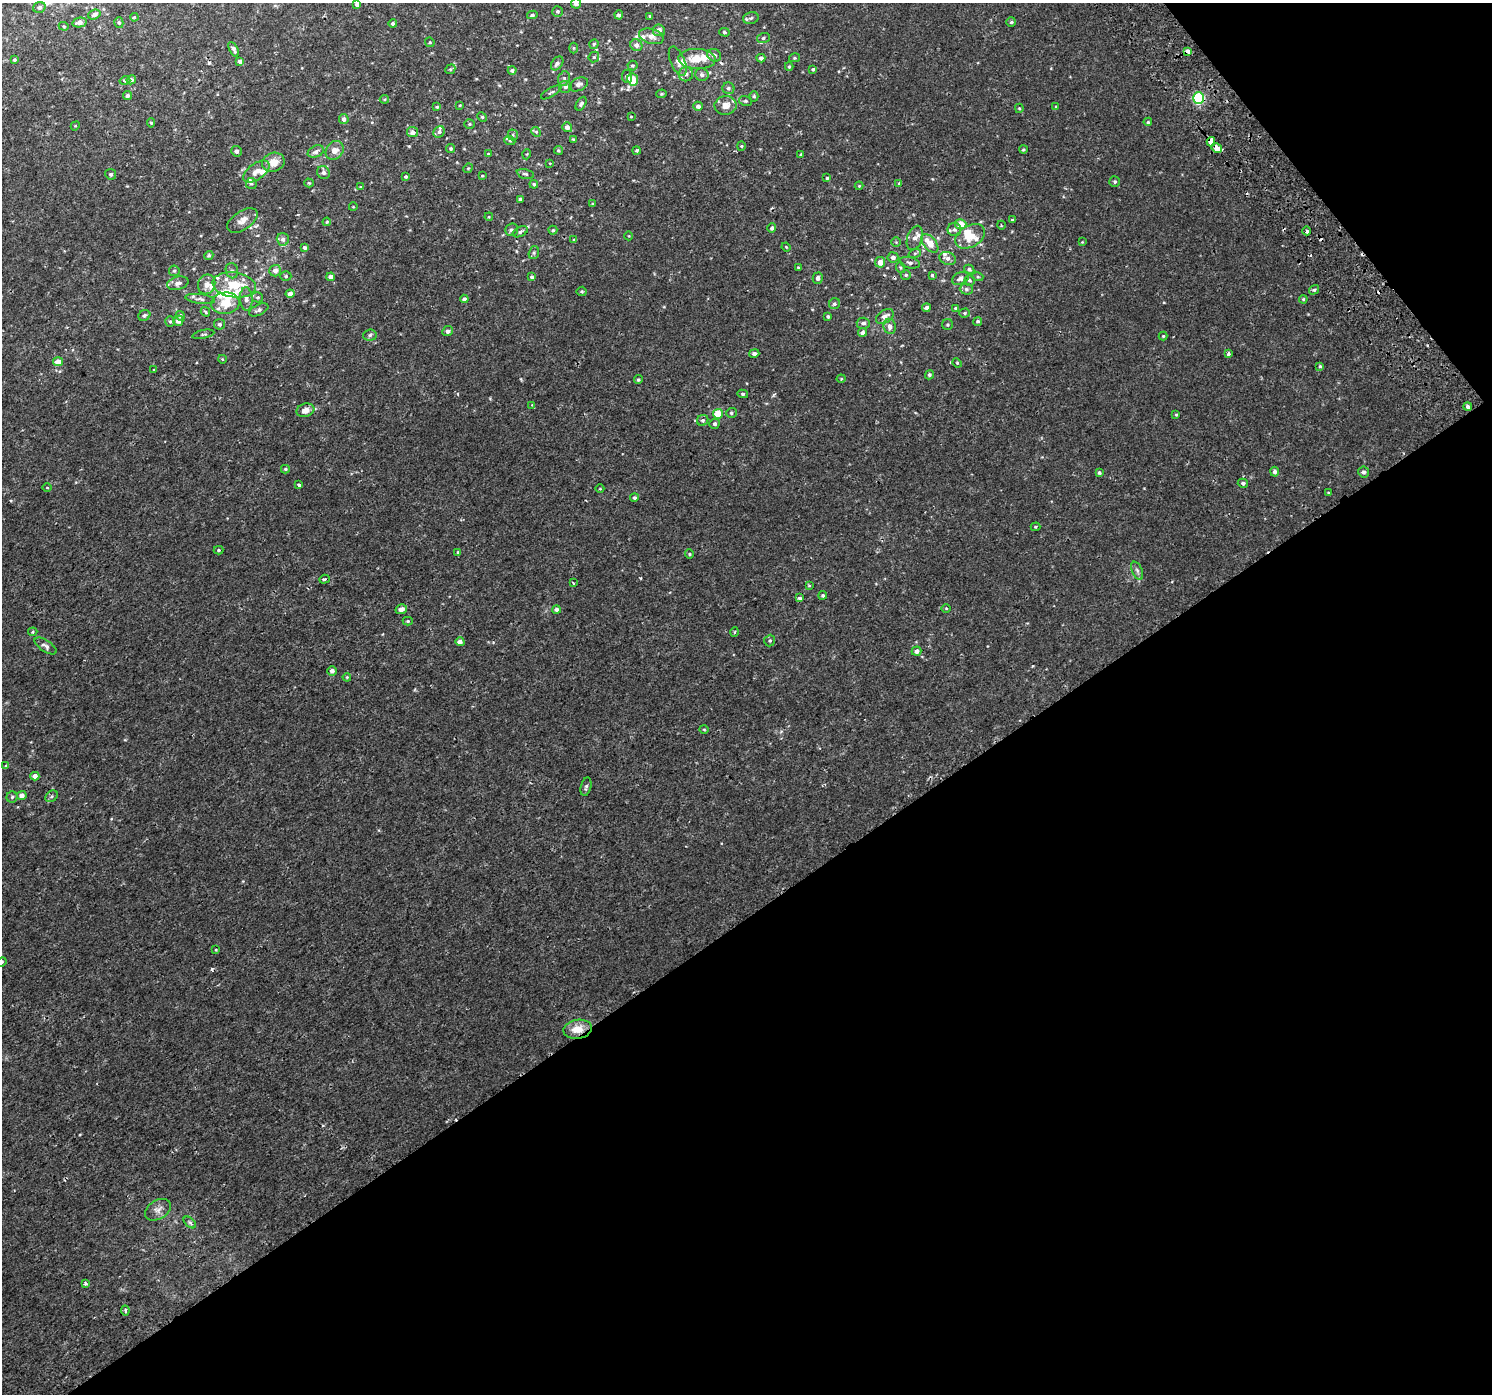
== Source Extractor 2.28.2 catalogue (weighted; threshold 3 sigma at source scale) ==
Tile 12 of 4 x 4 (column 4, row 3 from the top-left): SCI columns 4519-6008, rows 1561-2952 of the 6060 x 5968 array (HDU 1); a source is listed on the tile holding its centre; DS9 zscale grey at full resolution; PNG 1494 x 1396 px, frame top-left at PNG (2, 3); each listed source drawn as its Kron ellipse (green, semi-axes under 4 px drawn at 4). Shown black and unused: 38% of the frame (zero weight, under 2 of 3 exposures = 3% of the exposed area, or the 3 px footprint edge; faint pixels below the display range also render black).
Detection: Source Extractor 2.28.2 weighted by HDU 2 'WHT'; one run over the whole footprint, this tile lists its part. Background 0.00238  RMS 0.0026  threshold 0.0118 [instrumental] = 3 sigma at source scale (4.5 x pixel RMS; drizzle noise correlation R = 1.50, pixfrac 1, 0.0396/0.0396 arcsec/px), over >= 5 px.
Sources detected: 283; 2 inside a brighter object's white glare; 7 cosmic-ray / hot-pixel residue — neither listed nor drawn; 20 inside a brighter listed object's ellipse — not listed separately; the other 254 listed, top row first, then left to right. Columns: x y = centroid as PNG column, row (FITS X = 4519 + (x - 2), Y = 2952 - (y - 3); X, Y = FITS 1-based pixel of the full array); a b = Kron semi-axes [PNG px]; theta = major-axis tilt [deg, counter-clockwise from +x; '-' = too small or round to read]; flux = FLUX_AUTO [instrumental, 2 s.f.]
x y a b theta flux
576 3 5 5 - 1.2
357 4 4 4 - 0.75
39 7 6 5 - 0.7
558 11 5 5 - 0.42
94 15 6 5 - 0.86
532 15 5 4 - 0.47
619 15 4 4 - 0.56
649 16 4 3 - 0.19
134 17 4 3 - 0.25
751 18 8 6 15 0.62
79 22 7 5 12 1.2
1011 22 5 5 - 0.42
119 23 5 4 - 0.39
393 24 4 4 - 0.52
64 26 5 4 - 0.27
659 30 6 6 - 1.6
724 32 5 4 - 0.34
651 36 12 7 -16 1.6
763 38 6 5 - 0.47
430 42 5 4 - 0.31
594 44 5 4 - 0.39
636 45 6 5 - 1.2
573 48 5 3 - 0.25
234 49 8 4 -61 0.79
1187 51 4 3 - 2.4
714 55 7 6 - 0.84
594 57 6 4 46 0.33
761 58 4 4 - 0.77
794 58 5 4 - 0.3
697 59 18 10 -2 4.6
14 60 4 3 - 0.4
240 61 4 3 - 0.77
678 61 15 7 -67 1.4
557 63 8 5 53 0.75
632 65 5 5 - 0.38
789 67 4 4 - 0.27
450 69 5 4 - 0.32
813 69 4 4 - 0.39
512 70 4 4 - 0.6
686 74 7 7 - 0.93
702 75 7 6 - 0.72
627 76 6 5 - 0.65
564 79 7 5 72 0.57
633 79 6 5 - 4.9
131 80 5 4 - 0.71
125 81 5 4 - 0.44
578 84 10 6 22 1.1
565 87 6 6 - 0.71
728 88 6 6 - 0.61
551 92 12 3 30 0.47
662 94 5 4 - 0.33
127 95 4 4 - 0.75
754 96 5 4 - 0.36
1198 98 5 5 - 25
384 99 4 4 - 0.29
746 101 6 5 - 0.44
581 104 7 4 58 0.7
460 105 4 3 - 0.2
726 105 11 9 7 1.9
698 106 5 4 - 0.99
1056 106 4 3 - 0.23
437 107 4 3 - 0.38
1019 108 4 4 - 0.3
482 117 5 4 - 0.33
631 117 3 2 - 0.16
344 119 5 4 - 0.83
1148 122 4 4 - 0.28
151 123 4 4 - 0.35
469 124 5 4 - 0.31
75 126 5 4 - 0.23
567 127 5 4 - 1.2
412 132 5 5 - 1.2
439 132 6 5 - 0.61
536 132 5 4 - 0.32
513 135 5 5 - 0.4
573 140 4 3 - 0.35
510 141 5 3 - 0.25
1211 142 4 4 - 4.6
741 146 4 4 - 0.29
451 148 4 4 - 0.37
1217 148 6 4 -30 5.7
1023 149 4 4 - 0.31
335 150 10 8 53 2.1
558 150 4 4 - 0.36
637 150 4 4 - 0.33
237 151 5 5 - 0.7
316 152 8 5 25 0.92
488 154 3 3 - 0.25
527 154 5 3 - 0.23
801 154 3 3 - 0.25
273 162 11 9 20 3
550 163 4 2 - 0.16
468 168 5 4 - 0.28
256 172 15 8 37 1.8
323 173 7 6 - 0.83
111 174 5 5 - 0.59
525 174 9 4 -13 0.56
482 176 3 3 - 0.23
406 177 3 3 - 0.43
827 178 4 3 - 0.28
1115 182 5 5 - 0.43
309 183 4 4 - 0.29
251 184 5 5 - 0.41
534 184 4 4 - 0.4
898 184 4 2 - 0.21
859 186 4 4 - 0.22
361 187 4 2 - 0.18
520 199 4 3 - 0.54
592 204 4 3 - 0.23
353 207 4 3 - 0.18
489 217 4 3 - 0.21
242 220 17 9 34 2.2
1013 220 3 3 - 0.54
327 222 4 3 - 0.23
961 224 6 5 - 3.8
1001 225 4 3 - 0.21
772 228 5 4 - 0.66
954 229 7 6 - 0.87
511 230 6 6 - 0.62
553 230 4 4 - 0.34
1307 231 4 3 - 0.54
520 232 8 4 26 0.56
629 236 4 3 - 0.18
970 236 16 10 31 4.1
915 238 12 7 72 1.3
283 239 6 6 - 0.86
574 239 3 2 - 0.2
896 242 5 5 - 0.29
1082 242 3 3 - 0.17
930 243 11 6 -48 4
304 247 4 4 - 0.52
786 247 4 3 - 0.22
534 253 6 5 - 0.49
915 253 6 4 19 0.4
209 255 5 4 - 0.39
893 257 5 5 - 1.1
948 258 8 6 -18 1.1
880 262 5 5 - 1.9
910 263 10 5 -14 0.7
798 268 4 3 - 0.27
901 268 5 3 - 0.32
969 269 5 4 - 0.52
174 271 5 5 - 0.41
232 271 8 6 -75 0.71
275 271 6 5 - 1.5
906 275 5 4 - 0.41
932 275 4 3 - 0.34
286 276 5 4 - 0.37
331 277 4 4 - 1.1
532 277 4 4 - 0.41
978 277 5 3 - 0.3
818 278 5 5 - 0.84
960 278 9 6 26 1.2
970 280 5 5 - 0.44
178 283 11 6 14 0.96
207 284 10 8 68 1.8
234 285 22 12 -9 7.9
966 289 6 5 - 0.59
1314 290 5 4 - 0.48
582 291 5 5 - 0.39
290 294 4 4 - 1.5
258 297 5 5 - 0.37
200 299 15 4 -7 0.88
246 299 11 6 -87 1.2
464 299 4 4 - 0.57
1303 299 4 4 - 0.3
225 303 14 11 7 3.7
834 304 6 5 - 0.54
926 308 4 4 - 1
956 308 4 4 - 0.43
259 310 10 5 26 0.72
205 312 5 3 - 0.32
965 313 5 4 - 0.31
144 315 6 5 - 0.61
180 316 5 4 - 0.6
885 316 10 6 34 1.7
828 317 4 3 - 0.39
170 321 5 4 - 0.4
178 321 5 5 - 1.3
978 321 4 4 - 0.43
863 323 7 5 -3 0.63
220 324 5 5 - 0.52
948 325 5 5 - 0.4
890 326 8 6 -82 1.2
448 331 5 4 - 0.83
862 332 4 4 - 0.7
203 334 11 3 11 0.34
370 335 7 5 6 0.57
1163 336 4 4 - 0.3
754 353 5 4 - 0.83
1228 354 4 3 - 0.61
222 359 4 3 - 0.17
58 362 5 4 - 2.3
957 363 5 4 - 0.3
1320 366 4 4 - 0.32
154 370 3 2 - 0.18
929 375 5 4 - 0.48
841 379 4 4 - 0.25
638 380 4 4 - 0.37
743 394 5 4 - 0.45
532 405 3 3 - 0.38
1468 406 4 3 - 0.67
305 410 9 6 17 1.9
731 413 5 5 - 0.43
718 414 5 5 - 5.4
1176 415 3 3 - 0.24
703 420 6 5 - 0.51
715 424 5 5 - 0.59
285 469 4 4 - 0.33
1275 472 5 4 - 0.82
1364 472 5 5 - 0.62
1099 473 4 4 - 0.48
1243 483 5 4 - 0.6
299 485 3 3 - 0.86
47 487 5 3 - 0.22
600 489 4 3 - 0.2
1328 492 4 2 - 0.17
634 498 4 4 - 0.47
1035 527 5 4 - 0.28
219 550 5 4 - 0.33
458 552 4 4 - 0.31
689 554 4 4 - 0.27
1137 571 9 5 -66 0.7
324 579 5 4 - 0.4
573 583 4 3 - 0.35
809 585 4 3 - 0.24
823 595 4 4 - 0.41
799 598 4 4 - 0.75
946 608 5 3 - 0.24
401 609 6 4 16 1
556 610 4 4 - 0.89
408 621 5 4 - 0.35
33 632 5 4 - 0.29
734 632 4 3 - 0.26
770 641 6 5 - 0.39
460 642 4 4 - 1.1
46 646 12 5 -34 0.94
917 651 5 4 - 1
332 671 5 4 - 1
347 677 4 3 - 0.24
704 729 5 3 - 0.24
6 766 4 3 - 0.32
35 776 4 4 - 1.5
586 787 9 5 77 0.64
22 795 5 4 - 1.5
52 796 6 5 - 0.49
12 797 5 5 - 0.42
216 950 4 3 - 0.21
2 962 5 4 - 0.31
578 1029 14 9 10 3.6
158 1210 14 9 31 1.6
190 1222 7 4 -43 0.48
85 1283 3 3 - 1.3
125 1310 5 4 - 0.59
Overlapping masked pixels (flux is a lower limit): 5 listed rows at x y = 1187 51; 1198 98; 1211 142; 1217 148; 578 1029
Isophote crosses this tile's border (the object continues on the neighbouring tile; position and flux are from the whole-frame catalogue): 3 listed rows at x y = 576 3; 357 4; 2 962